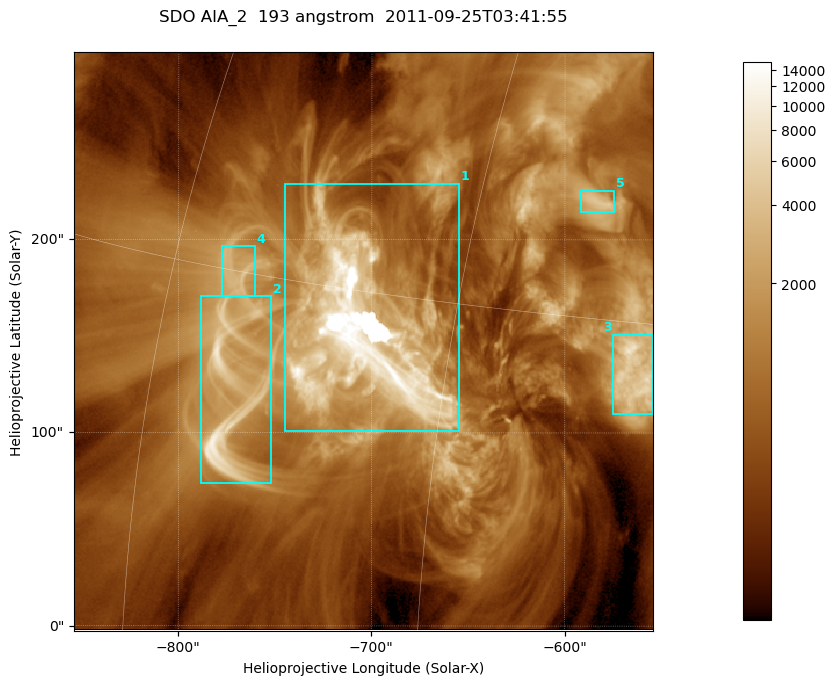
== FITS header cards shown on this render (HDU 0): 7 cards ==
TELESCOP= 'SDO     '           /
INSTRUME= 'AIA_2   '           /
WAVELNTH=                  193 /
WAVEUNIT= 'angstrom'           /
DATE-OBS= '2011-09-25T03:41:55.84' /
CTYPE1  = 'HPLN-TAN'           /
CTYPE2  = 'HPLT-TAN'           /

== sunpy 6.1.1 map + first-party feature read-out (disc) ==
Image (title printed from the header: SDO AIA_2  193 angstrom  2011-09-25T03:41:55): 499 x 499 px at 0.601 arcsec/px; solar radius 957 arcsec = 1592 px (partial field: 3.1% of the solar disc is inside the frame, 100% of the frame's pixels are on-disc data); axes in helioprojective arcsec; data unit not stated in the header (colour bar unlabelled)
Orientation: roll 0.0577 deg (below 1 deg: not rotated)
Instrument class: DISC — disc imager (sunpy class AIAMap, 193 A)
Bright regions (active regions / flare kernels): reference = the on-disc median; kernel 5 px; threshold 5 sigma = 2244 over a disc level ~667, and >= 1.15x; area >= 249 px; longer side >= 6 px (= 3.6 arcsec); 5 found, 5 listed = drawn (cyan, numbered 1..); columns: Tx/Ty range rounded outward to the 2 arcsec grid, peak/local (2 s.f.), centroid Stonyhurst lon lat
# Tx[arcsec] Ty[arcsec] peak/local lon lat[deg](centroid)
1 -746..-654 100..230 25 -49 +14
2 -788..-752 74..172 16 -55 +11
3 -576..-554 110..152 11 -37 +13
4 -778..-760 170..198 5.6 -56 +15
5 -592..-574 214..226 6.4 -40 +19